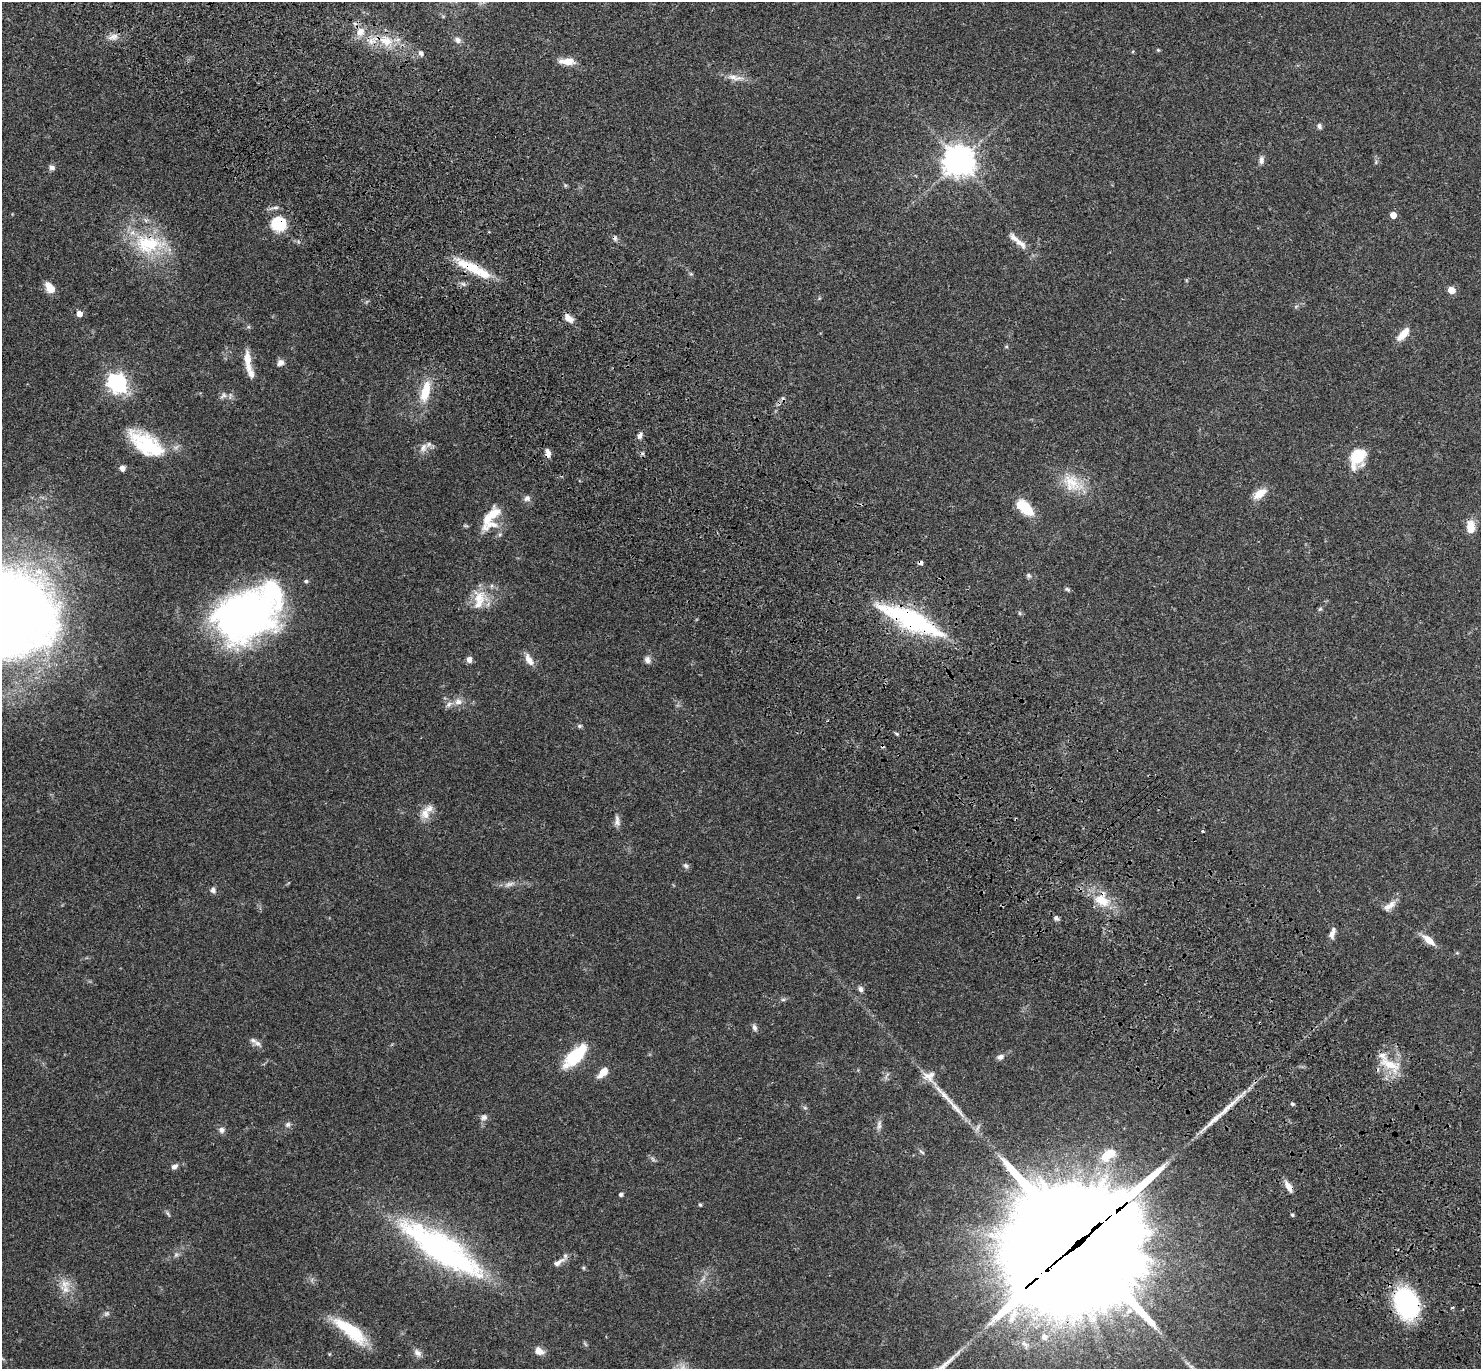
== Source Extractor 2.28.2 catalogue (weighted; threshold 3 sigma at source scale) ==
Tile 6 of 4 x 4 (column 2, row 2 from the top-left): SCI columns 1578-3056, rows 2982-4348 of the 6115 x 6103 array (HDU 1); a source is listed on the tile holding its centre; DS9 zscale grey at full resolution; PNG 1483 x 1371 px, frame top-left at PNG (2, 2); no overlay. Shown black and unused: <1% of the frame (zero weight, under 3 of 4 exposures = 6% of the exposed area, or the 3 px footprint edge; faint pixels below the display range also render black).
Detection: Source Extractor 2.28.2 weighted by HDU 2 'WHT'; one run over the whole footprint, this tile lists its part. Background 0.0501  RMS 0.0056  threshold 0.0252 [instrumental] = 3 sigma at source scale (4.5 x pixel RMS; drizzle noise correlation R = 1.50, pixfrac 1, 0.05/0.05 arcsec/px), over >= 5 px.
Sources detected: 135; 2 too faint to see at this stretch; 4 cosmic-ray / hot-pixel residue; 1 long thin detection or spike segment (spike, bleed or trail) — not listed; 18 inside a brighter listed object's ellipse — not listed separately; the other 110 listed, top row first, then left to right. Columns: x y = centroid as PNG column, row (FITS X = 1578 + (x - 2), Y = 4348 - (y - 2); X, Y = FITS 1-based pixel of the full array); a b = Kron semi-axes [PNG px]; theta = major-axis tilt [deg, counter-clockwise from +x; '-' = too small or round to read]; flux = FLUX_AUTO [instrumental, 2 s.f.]
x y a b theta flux
360 32 12 10 51 6.1
113 37 15 8 16 3.9
458 40 9 7 -37 2.7
386 41 21 15 -16 14
1158 50 5 4 - 0.64
421 53 7 6 - 1.9
567 61 18 8 -2 7.3
735 78 28 8 -10 5.8
1319 126 7 6 - 1.6
1261 160 11 6 87 2.3
959 161 10 10 - 800
1376 162 6 4 72 0.81
52 167 8 6 -24 1.9
1393 215 5 5 - 6.5
146 220 8 6 -36 1.6
279 224 18 17 - 19
149 244 42 24 -6 37
1021 244 18 8 -37 4.8
468 266 38 12 -23 18
691 274 5 4 - 0.81
463 284 7 5 -43 1.4
50 288 13 8 -50 7.2
1451 290 5 5 - 8
1296 306 6 4 19 0.8
79 313 5 4 - 4.9
569 318 12 7 -42 4.4
1403 334 17 7 47 8.2
1006 347 6 4 0 0.67
247 361 29 8 -83 8.1
280 363 9 7 29 2.8
117 383 8 7 - 280
425 392 25 10 76 16
223 395 11 7 52 2.2
640 436 8 6 62 2.1
146 444 45 21 -34 35
423 448 14 8 62 3.5
548 453 10 5 -74 3.4
1357 457 23 16 68 17
122 468 7 6 - 2.5
1072 483 34 21 -35 18
1260 494 18 9 37 7.5
527 498 9 8 - 2.4
1024 507 17 9 -41 24
494 513 21 14 51 9.7
1471 527 14 9 89 8.2
1029 576 7 6 - 1.3
306 581 5 5 - 1
1067 589 6 4 -21 1
478 598 23 18 69 13
1320 609 6 5 - 0.88
1020 613 6 4 -89 0.71
246 615 64 49 17 230
911 620 68 18 -25 83
469 660 6 6 - 3.2
529 660 16 8 -60 4.9
647 660 10 8 -70 2.5
458 702 11 10 - 3.9
579 726 7 5 15 1
897 734 6 4 -31 0.77
882 746 5 4 - 0.76
425 814 18 13 84 6.9
617 821 16 7 -87 2.9
1202 831 4 3 - 0.77
686 866 8 6 -34 1.5
509 884 16 6 19 3.2
213 890 8 7 - 2
1102 900 23 14 -29 14
1391 904 13 9 56 4.1
1056 918 6 5 - 1.6
1332 933 14 6 72 3.3
1428 940 17 7 -39 6.9
860 989 8 6 -58 1.7
783 999 7 4 1 0.98
754 1028 9 6 -72 1.8
257 1043 13 7 -36 2.9
575 1056 33 13 45 27
1000 1057 8 6 20 2.4
1389 1064 34 13 -26 14
603 1072 15 7 49 6.4
886 1076 14 4 61 1.4
1293 1104 5 4 - 0.89
955 1107 45 7 -48 11
805 1108 6 4 -18 0.87
484 1117 10 8 23 2.3
288 1125 8 7 - 1.7
879 1125 14 6 81 2.5
221 1130 8 7 - 2.1
922 1152 10 3 -40 1
1108 1155 20 12 34 13
174 1166 7 6 - 2.3
1289 1187 16 6 -58 4.3
621 1195 4 4 - 1.4
700 1205 5 3 - 0.75
168 1213 9 4 -55 0.98
1292 1215 4 3 - 1.6
1079 1243 61 36 38 31000
441 1249 96 26 -33 160
176 1255 8 6 68 1.4
558 1262 19 6 30 3.6
583 1268 5 5 - 0.72
65 1284 17 13 42 7.3
1407 1303 25 17 -71 85
1452 1308 3 3 - 1.1
1129 1311 9 7 19 3.6
106 1313 9 6 38 1.6
350 1330 44 13 -37 28
1044 1337 9 9 - 3.3
539 1351 11 9 -29 4.6
417 1353 12 8 -40 2.9
329 1354 5 3 - 0.5
Overlapping masked pixels (flux is a lower limit): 11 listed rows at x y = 279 224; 149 244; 468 266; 548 453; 911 620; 882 746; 1102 900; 1289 1187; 1079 1243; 441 1249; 1407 1303